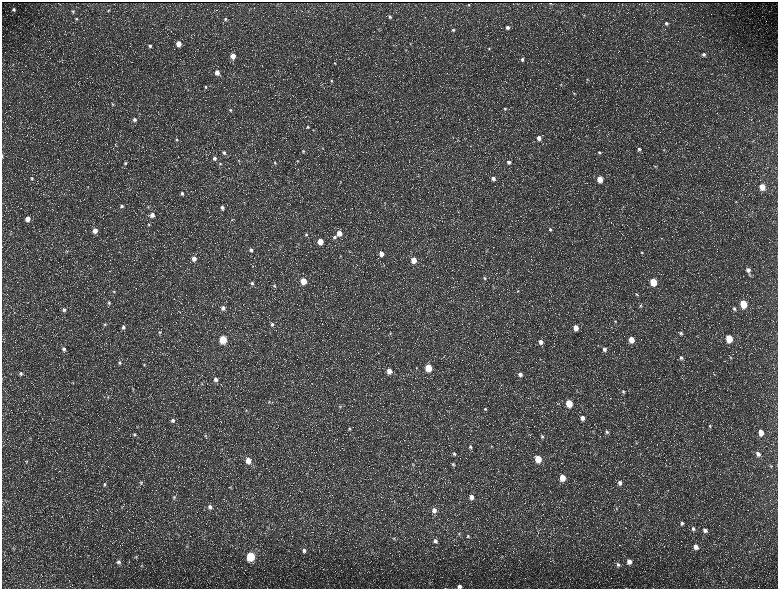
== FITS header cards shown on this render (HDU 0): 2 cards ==
NAXIS1  =                 1552 / length of data axis 1
NAXIS2  =                 1173 / length of data axis 2

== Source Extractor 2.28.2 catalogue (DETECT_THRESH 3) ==
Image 1552 x 1173 px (HDU 0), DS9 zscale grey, zoomed out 1/2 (1 PNG px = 2 x 2 image px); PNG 780 x 591 px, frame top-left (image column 1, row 1173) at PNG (2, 2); no overlay
Background 221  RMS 10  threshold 30.1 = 3 sigma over >= 5 px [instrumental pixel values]
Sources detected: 213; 30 cannot appear on this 1/2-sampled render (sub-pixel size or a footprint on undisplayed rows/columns) and are not listed; the other 183 listed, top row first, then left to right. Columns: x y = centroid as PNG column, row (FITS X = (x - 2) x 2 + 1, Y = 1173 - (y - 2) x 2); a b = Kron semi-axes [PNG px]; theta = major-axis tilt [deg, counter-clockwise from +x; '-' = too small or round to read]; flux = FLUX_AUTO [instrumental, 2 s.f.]
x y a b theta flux
550 3 2 1 - 1200
469 5 2 2 - 1500
14 9 4 4 - 5000
109 10 3 2 - 1200
73 12 4 4 - 2400
584 15 4 3 - 1300
390 17 4 4 - 3100
76 19 4 3 - 2400
225 19 4 4 - 3300
666 23 4 4 - 4100
507 27 4 3 - 5900
453 30 3 3 - 2800
410 43 3 3 - 1100
179 44 4 4 - 23000
150 46 4 3 - 4200
489 49 4 3 - 1900
406 50 4 3 - 1200
704 54 5 4 - 4800
233 56 4 4 - 22000
349 58 3 2 - 870
522 59 4 4 - 4600
335 63 4 3 - 1900
217 72 4 4 - 15000
587 79 4 4 - 1900
331 81 4 3 - 2100
561 84 4 3 - 1900
205 87 4 4 - 2600
574 93 4 3 - 1700
112 104 5 3 - 2200
505 109 4 4 - 3100
230 110 4 4 - 2800
134 120 4 4 - 6100
308 127 4 3 - 2200
314 130 3 2 - 980
539 138 4 4 - 10000
177 140 4 4 - 2700
458 140 4 2 - 990
322 148 3 3 - 1100
639 149 5 4 - 4600
664 150 4 4 - 2300
303 151 4 4 - 2500
599 152 5 4 - 3700
224 153 5 5 - 5000
2 156 5 2 - 1400
214 158 5 4 - 6200
238 161 4 3 - 2000
297 161 4 3 - 1900
509 162 4 4 - 5500
125 163 4 3 - 2400
275 163 5 4 - 2800
220 164 4 4 - 3000
656 166 4 3 - 2100
418 176 3 3 - 1200
32 178 4 4 - 2600
493 178 4 4 - 8200
600 179 4 4 - 32000
341 182 4 2 - 960
762 187 4 4 - 36000
182 193 4 4 - 4600
385 203 5 2 - 1200
122 206 4 4 - 4800
148 207 3 3 - 1400
222 207 4 4 - 6100
623 207 3 3 - 940
152 215 5 5 - 13000
28 219 5 4 - 20000
232 220 4 2 - 1300
149 224 4 4 - 2600
550 229 4 3 - 2600
95 230 4 4 - 18000
339 233 5 4 - 20000
306 234 4 3 - 2400
334 237 4 4 - 4200
320 241 4 4 - 31000
251 250 4 4 - 5600
67 251 4 2 - 1700
642 252 4 4 - 2200
381 254 4 4 - 15000
340 256 3 2 - 1000
194 259 4 3 - 14000
414 260 4 4 - 28000
384 265 4 3 - 1300
253 266 3 2 - 940
748 270 5 4 - 7900
485 278 4 4 - 2700
303 281 4 4 - 39000
653 282 5 4 - 65000
252 283 4 3 - 3100
274 285 5 4 - 2300
518 291 4 3 - 2000
114 292 5 4 - 2400
637 294 4 4 - 2200
109 303 5 4 - 2900
743 304 5 4 - 89000
640 306 4 4 - 2300
223 308 5 4 - 6700
734 309 5 4 - 3700
64 310 5 5 - 4700
615 322 4 3 - 2100
105 324 5 4 - 3200
272 324 4 4 - 3900
123 327 5 5 - 5500
576 328 5 4 - 23000
160 332 4 4 - 3000
681 333 5 4 - 3400
223 339 5 4 - 90000
631 339 5 4 - 31000
729 339 5 4 - 74000
541 342 5 4 - 10000
64 349 5 5 - 5900
604 349 5 5 - 6900
730 357 4 4 - 2200
681 358 5 4 - 4700
120 363 5 4 - 4000
144 365 4 3 - 1800
428 367 5 4 - 62000
389 371 4 4 - 15000
21 373 5 5 - 5100
520 374 5 5 - 7500
215 379 5 4 - 8200
73 383 5 1 - 910
202 384 5 3 - 1700
133 388 4 4 - 2300
623 391 4 4 - 2700
108 397 4 3 - 1600
269 401 4 3 - 1800
569 403 5 4 - 52000
623 403 5 2 - 970
340 407 5 4 - 2400
485 409 5 4 - 3100
246 410 4 2 - 1300
582 418 5 4 - 10000
173 420 5 5 - 6300
710 426 5 3 - 2200
349 428 4 3 - 2200
593 431 3 2 - 1200
607 432 5 4 - 3500
761 432 5 4 - 22000
134 434 5 4 - 3300
206 436 7 4 -80 3400
542 437 5 4 - 3900
30 438 3 3 - 1500
636 443 4 3 - 1800
491 446 4 3 - 1700
470 447 6 5 - 4600
454 454 5 4 - 4000
758 454 6 4 -62 8400
538 459 5 4 - 52000
248 460 5 4 - 22000
26 461 5 3 - 2000
453 464 5 4 - 2600
413 465 3 3 - 1400
770 466 5 3 - 2100
562 478 5 4 - 32000
141 482 5 4 - 2400
620 483 5 4 - 6700
104 484 5 3 - 2900
230 487 3 3 - 1400
174 497 5 5 - 3900
471 497 5 4 - 12000
210 507 6 5 - 8100
616 508 4 3 - 1900
434 510 6 5 - 10000
682 523 5 5 - 5000
693 529 6 5 - 5400
705 530 6 5 - 7500
459 534 4 3 - 2100
468 536 5 4 - 3600
394 539 5 4 - 2700
435 541 6 5 - 5600
187 546 6 3 -42 2000
696 547 6 5 - 12000
13 548 4 3 - 1600
304 550 6 5 - 7000
250 556 5 4 - 160000
136 557 5 3 - 2100
502 557 5 2 - 1900
118 562 6 5 - 6000
629 562 6 5 - 14000
618 565 6 5 - 5300
141 566 4 3 - 1800
430 583 4 4 - 2100
459 586 4 4 - 6600
At the frame edge (FLAGS 8, measured only in part): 2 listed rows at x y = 2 156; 459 586
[30 sub-pixel or undisplayed-footprint detections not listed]